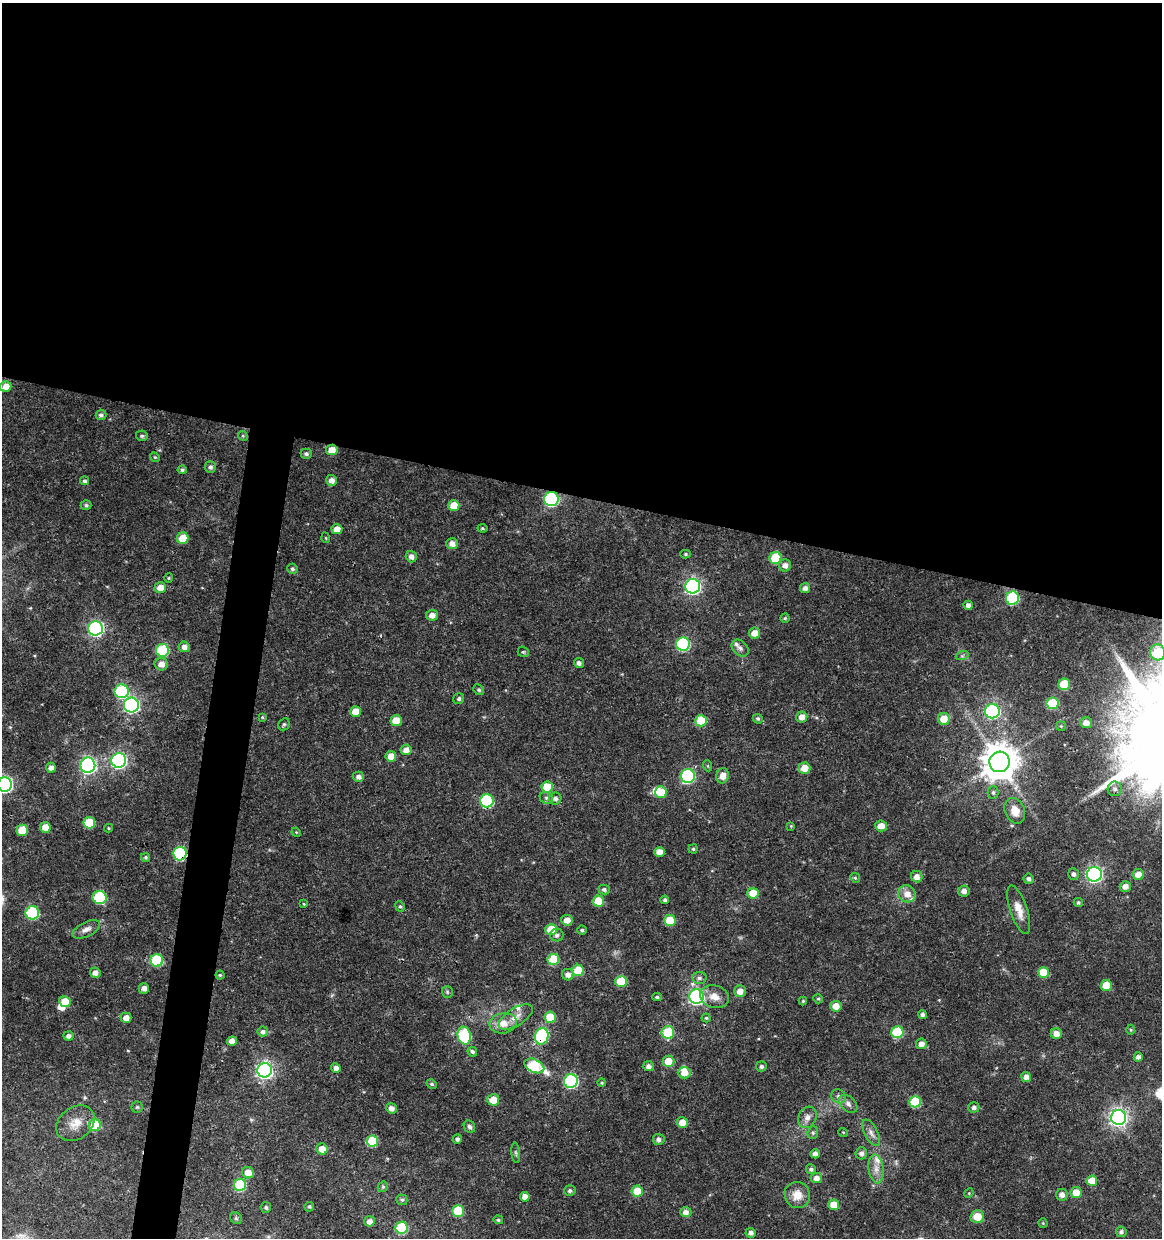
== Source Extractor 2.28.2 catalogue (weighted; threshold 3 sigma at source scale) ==
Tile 3 of 4 x 4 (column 3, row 1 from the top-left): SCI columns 2605-3764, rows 3707-4942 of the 5147 x 4948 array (HDU 1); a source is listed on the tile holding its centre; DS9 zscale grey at full resolution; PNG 1164 x 1240 px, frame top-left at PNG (2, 3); each listed source drawn as its Kron ellipse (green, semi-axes under 4 px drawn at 4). Shown black and unused: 43% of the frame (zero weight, under 3 of 4 exposures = <1% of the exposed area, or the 3 px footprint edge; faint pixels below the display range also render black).
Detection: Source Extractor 2.28.2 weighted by HDU 2 'WHT'; one run over the whole footprint, this tile lists its part. Background 0.0216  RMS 0.002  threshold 0.00884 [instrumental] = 3 sigma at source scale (4.5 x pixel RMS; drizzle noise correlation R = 1.50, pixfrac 1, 0.0396/0.0396 arcsec/px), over >= 5 px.
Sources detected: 223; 2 inside a brighter object's white glare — neither listed nor drawn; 5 inside a brighter listed object's ellipse — not listed separately; the other 216 listed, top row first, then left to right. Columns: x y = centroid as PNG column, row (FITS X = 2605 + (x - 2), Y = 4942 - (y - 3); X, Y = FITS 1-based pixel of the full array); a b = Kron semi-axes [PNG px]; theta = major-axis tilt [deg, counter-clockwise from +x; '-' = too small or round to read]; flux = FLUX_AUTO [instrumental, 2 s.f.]
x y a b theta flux
6 386 6 5 - 1.5
101 415 5 5 - 0.52
142 436 6 5 - 0.37
243 436 5 4 - 0.26
332 450 5 5 - 2.3
306 454 6 5 - 0.51
155 457 5 4 - 0.26
210 467 6 5 - 0.55
182 470 4 4 - 0.38
331 480 5 5 - 1.2
84 481 4 4 - 0.37
551 499 7 7 - 28
86 505 5 4 - 0.36
454 506 5 5 - 3.3
482 528 5 4 - 0.25
337 529 5 5 - 1.8
183 538 6 5 - 3.6
326 538 5 3 - 0.16
452 544 6 5 - 1.3
686 554 5 4 - 0.28
411 556 6 5 - 1
775 558 6 6 - 7.8
785 565 6 6 - 1
292 569 5 5 - 0.41
169 578 5 4 - 0.23
693 586 7 7 - 61
160 588 6 5 - 1.8
805 588 5 5 - 0.83
1012 598 7 6 - 15
968 605 5 4 - 0.86
432 615 6 5 - 1.2
785 618 4 4 - 0.26
96 628 7 7 - 46
755 633 5 5 - 1.8
683 644 7 6 - 22
184 647 5 5 - 1.1
740 648 9 7 -44 0.73
162 650 6 6 - 14
523 652 6 5 - 0.29
1158 652 8 7 - 6.4
962 656 6 4 18 0.34
579 663 5 5 - 0.65
161 664 6 6 - 1.5
1064 684 6 5 - 6.3
479 690 5 5 - 0.36
122 691 7 7 - 19
459 699 6 5 - 0.46
1052 703 6 6 - 8.4
131 705 7 7 - 52
355 711 5 5 - 2.8
992 711 7 7 - 35
262 717 4 3 - 0.22
802 717 5 5 - 1.5
758 719 5 4 - 0.4
944 719 6 6 - 3.1
396 721 5 5 - 3.5
701 721 6 5 - 5.9
1086 723 6 5 - 1.2
284 724 6 5 - 0.35
1061 726 5 5 - 0.25
406 750 6 5 - 1.3
391 756 5 5 - 2
119 760 7 7 - 48
1000 762 10 10 - 470
88 765 7 7 - 60
708 766 5 3 - 0.19
51 768 5 4 - 0.98
804 768 6 5 - 2.8
688 776 7 7 - 29
722 776 7 6 - 1.8
358 777 5 5 - 0.76
5 784 7 7 - 47
547 787 6 5 - 5.3
1115 789 7 7 - 0.73
661 792 6 5 - 4
993 792 6 5 - 0.47
546 798 7 5 -22 0.52
555 798 6 6 - 0.74
487 801 6 6 - 20
1015 811 13 9 -66 2.2
89 823 6 5 - 6.2
791 826 4 4 - 0.18
881 826 6 5 - 2
45 827 5 5 - 2.1
108 828 4 4 - 0.21
22 830 6 5 - 5.5
296 832 5 4 - 0.19
693 849 4 4 - 0.27
660 852 5 5 - 1.9
180 854 7 6 - 20
146 857 4 4 - 0.32
1073 874 6 5 - 0.66
1094 874 7 7 - 57
1138 874 5 5 - 2
917 877 6 5 - 1.3
855 878 5 4 - 0.27
1029 879 5 5 - 0.57
1125 886 5 5 - 1.1
604 890 5 5 - 0.53
964 891 6 5 - 0.98
753 893 5 5 - 3.6
907 894 9 8 - 2
100 898 7 6 - 15
665 900 4 4 - 0.46
598 901 5 5 - 4.6
1078 902 4 4 - 0.3
304 904 4 4 - 0.2
400 906 5 4 - 0.31
1019 910 25 8 -71 2.4
32 913 6 6 - 17
567 920 6 5 - 1.7
670 920 5 5 - 4.9
86 929 15 7 26 1.1
551 929 6 5 - 4.4
582 930 4 4 - 0.32
557 935 6 6 - 0.47
553 959 6 5 - 6.7
157 960 6 6 - 13
578 970 6 5 - 4.9
1043 972 5 5 - 4.7
95 973 5 5 - 1.2
220 975 4 4 - 0.29
568 975 6 5 - 1.1
699 978 7 6 - 0.57
621 981 6 5 - 7
1106 985 5 5 - 3.2
144 988 5 5 - 0.98
740 991 6 6 - 1.6
447 992 6 5 - 0.33
657 997 5 3 - 0.35
696 997 7 7 - 56
714 997 15 11 -16 2.2
818 999 5 4 - 0.26
803 1001 4 4 - 0.24
65 1002 6 5 - 3.8
836 1006 5 5 - 2.2
922 1014 4 4 - 0.63
516 1017 19 8 32 1.9
550 1017 6 5 - 5.1
126 1018 5 5 - 1.5
706 1018 4 4 - 0.25
503 1023 14 10 9 2.6
1131 1030 5 3 - 0.2
263 1032 5 5 - 0.6
668 1032 6 6 - 10
897 1032 6 6 - 11
1056 1034 5 5 - 1.6
68 1036 5 4 - 0.78
464 1036 9 6 -78 18
542 1036 8 7 - 20
232 1041 5 4 - 1.3
921 1044 5 5 - 1.3
472 1052 5 4 - 0.45
1138 1057 4 4 - 0.67
668 1061 6 5 - 3.1
534 1066 10 6 -25 15
648 1066 5 5 - 0.75
761 1067 5 5 - 0.51
336 1068 5 4 - 0.87
264 1070 7 7 - 68
684 1073 6 5 - 2
1026 1077 5 4 - 0.94
571 1081 7 6 - 30
602 1083 4 4 - 0.26
432 1084 5 4 - 0.35
838 1096 7 6 - 0.69
493 1100 6 5 - 3.1
915 1102 6 6 - 9.1
848 1104 11 7 -45 0.92
137 1107 5 5 - 0.36
974 1107 5 5 - 0.67
391 1108 5 5 - 1
807 1117 11 8 62 1.2
1118 1117 7 7 - 86
75 1123 21 16 37 3.1
682 1123 5 5 - 2.2
95 1125 6 6 - 7.5
469 1127 6 5 - 0.54
843 1132 5 3 - 0.18
813 1133 6 5 - 0.37
871 1133 14 6 -63 1
457 1139 5 4 - 0.6
659 1139 6 5 - 0.72
372 1141 5 5 - 8.9
322 1149 6 5 - 1.7
516 1153 10 4 -85 0.39
861 1153 6 5 - 0.77
815 1154 4 4 - 0.79
811 1169 5 5 - 0.52
876 1169 14 7 -84 1.5
248 1173 6 5 - 2.2
816 1178 6 5 - 1.1
1092 1181 5 5 - 3
240 1185 6 6 - 14
383 1187 5 4 - 0.3
570 1191 5 5 - 0.54
637 1191 5 5 - 4
969 1193 5 4 - 0.21
1076 1193 5 5 - 3
797 1195 13 12 - 2.6
1062 1195 6 5 - 1.1
525 1197 5 4 - 1.3
402 1200 6 5 - 0.36
834 1205 5 5 - 3.1
266 1207 5 5 - 0.41
309 1207 5 4 - 0.36
458 1211 6 5 - 7.3
686 1212 5 5 - 1.1
977 1217 7 6 - 2.8
236 1218 6 5 - 0.36
498 1220 5 4 - 0.28
369 1221 5 5 - 1.2
1043 1223 4 4 - 0.2
401 1228 6 6 - 11
1121 1232 5 5 - 0.52
751 1233 5 5 - 0.77
Overlapping masked pixels (flux is a lower limit): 6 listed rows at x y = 332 450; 551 499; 547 787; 487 801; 180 854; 542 1036
Isophote crosses this tile's border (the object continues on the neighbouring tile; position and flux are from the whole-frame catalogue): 2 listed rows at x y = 1158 652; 5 784